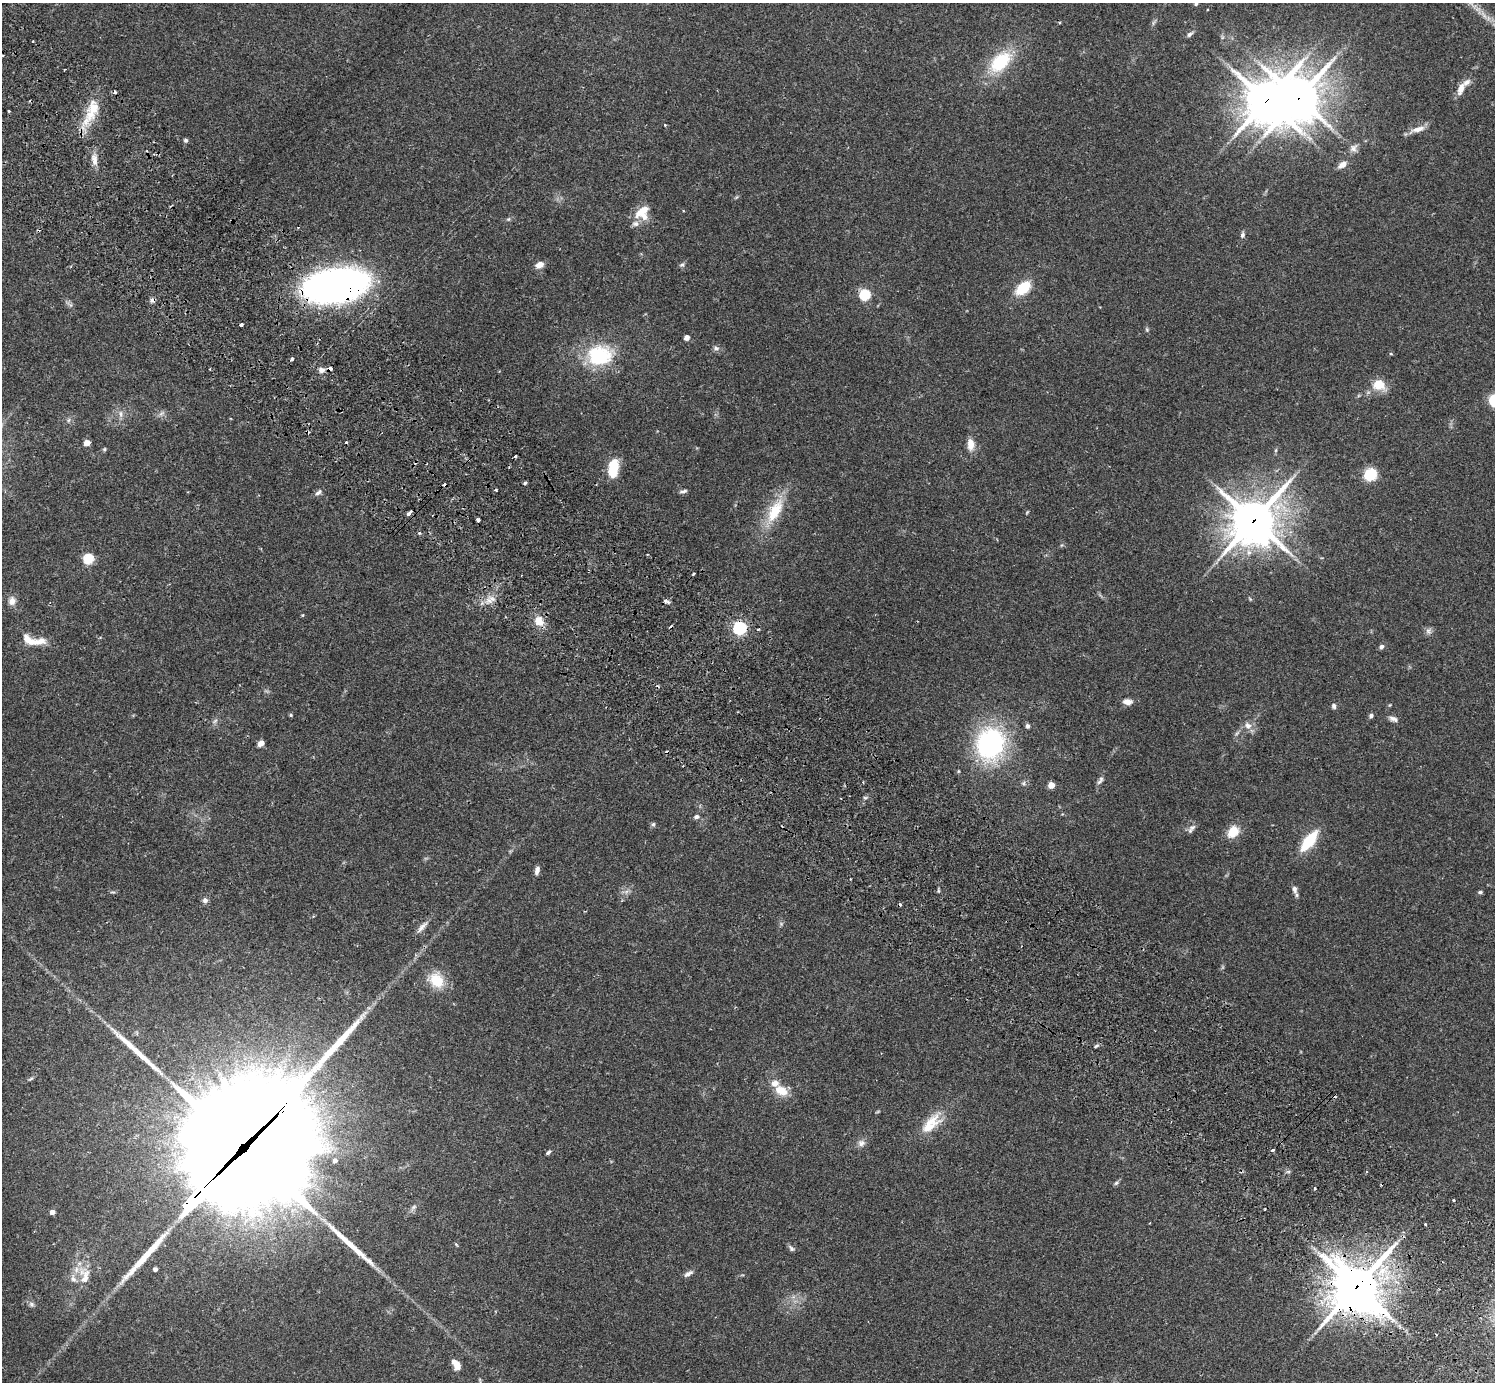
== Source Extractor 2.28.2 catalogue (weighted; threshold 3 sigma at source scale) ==
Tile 11 of 4 x 4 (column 3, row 3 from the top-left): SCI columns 3031-4523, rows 1726-3105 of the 6059 x 6068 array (HDU 1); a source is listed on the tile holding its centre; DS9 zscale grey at full resolution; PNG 1497 x 1384 px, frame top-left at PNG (2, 3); no overlay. Shown black and unused: <1% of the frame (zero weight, under 2 of 3 exposures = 3% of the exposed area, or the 3 px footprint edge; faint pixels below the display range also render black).
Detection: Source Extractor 2.28.2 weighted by HDU 2 'WHT'; one run over the whole footprint, this tile lists its part. Background 0.111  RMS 0.0067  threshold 0.0302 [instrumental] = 3 sigma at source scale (4.5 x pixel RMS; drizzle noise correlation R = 1.50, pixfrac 1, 0.05/0.05 arcsec/px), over >= 5 px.
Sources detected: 147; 2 too faint to see at this stretch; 2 inside a brighter object's white glare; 18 cosmic-ray / hot-pixel residue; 3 long thin detections or spike segments (spike, bleed or trail) — not listed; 7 inside a brighter listed object's ellipse — not listed separately; the other 115 listed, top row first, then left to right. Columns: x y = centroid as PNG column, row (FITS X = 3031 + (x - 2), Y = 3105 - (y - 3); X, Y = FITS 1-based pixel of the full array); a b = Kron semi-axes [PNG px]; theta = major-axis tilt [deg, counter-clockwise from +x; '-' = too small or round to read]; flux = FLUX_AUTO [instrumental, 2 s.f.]
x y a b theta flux
1196 4 4 4 - 0.96
1484 15 13 3 -58 2.7
1190 34 9 6 39 1.9
1000 62 28 17 44 35
1461 88 16 7 69 5.9
1298 98 17 14 76 1800
1267 101 17 14 83 1900
93 108 19 16 50 14
9 111 3 2 - 1.2
665 125 4 3 - 0.56
1418 129 22 7 18 5.6
186 140 5 4 - 1.3
1353 148 12 9 55 3.3
94 160 16 8 -83 5
1342 165 12 7 32 3.9
683 211 3 3 - 0.69
642 213 20 16 57 12
508 219 5 5 - 0.97
1243 235 8 5 82 1.7
540 265 10 7 26 4.8
682 265 7 6 - 1.5
335 285 57 28 9 340
1023 288 17 10 41 20
865 295 6 5 - 59
70 305 11 5 -44 1.9
241 324 4 3 - 3.7
1147 329 7 5 -70 0.98
687 337 4 4 - 4.6
716 348 9 5 -14 1.9
1391 354 5 3 - 0.57
599 356 13 10 13 72
292 359 3 3 - 2.3
330 369 4 3 - 13
321 370 9 7 0 2.8
1379 385 13 10 -18 14
121 414 11 6 -85 2.9
69 420 7 4 88 1.2
87 443 5 4 - 7.7
970 444 15 8 -88 6.4
104 449 6 5 - 0.91
1276 450 6 4 71 0.89
613 468 21 11 82 16
1370 474 12 11 - 21
525 483 3 3 - 1.5
683 491 10 4 11 1.6
318 492 11 6 40 2.2
775 511 36 15 61 24
409 513 5 3 - 7.7
478 520 4 3 - 3.3
1254 520 19 16 45 1800
419 533 5 3 - 0.78
1062 545 6 4 70 0.79
88 559 6 5 - 44
694 573 3 3 - 1.5
1250 599 6 4 -56 0.71
12 601 11 9 81 4.4
489 601 9 7 -43 4.2
666 601 6 4 -24 2.8
302 615 5 3 - 0.58
539 621 14 12 -58 8.2
740 628 6 5 - 130
1429 631 10 8 76 2.3
31 641 37 8 2 11
1381 646 6 5 - 1.9
1127 702 12 7 -4 3.8
1390 705 5 3 - 0.6
1334 706 7 5 -76 1.7
291 715 4 4 - 0.76
1371 716 6 5 - 1.7
1393 719 12 6 -22 2.7
215 721 10 3 40 1.1
1248 725 11 9 -35 4.2
1028 726 5 5 - 1.7
1237 733 8 4 45 1.3
261 743 5 4 - 5.9
990 744 28 24 74 110
1100 780 14 5 57 2.3
1051 785 5 4 - 11
865 798 6 4 -1 0.98
696 817 8 6 14 1.9
653 824 6 5 - 1.2
1192 827 10 8 26 2.7
1233 832 11 8 48 14
1309 841 24 9 52 26
537 870 9 5 75 2.9
1295 889 11 6 -81 2.9
626 892 7 4 19 1.8
1480 892 6 4 2 1.1
205 900 7 7 - 2.2
781 924 6 6 - 1.2
422 927 19 6 49 3.9
436 980 19 15 -47 17
1096 1046 7 4 31 1.1
30 1079 8 4 27 1.2
781 1090 14 10 -27 12
931 1124 34 16 45 17
861 1143 11 9 23 3.4
1273 1150 3 3 - 2.1
247 1151 74 48 39 20000
548 1152 8 4 42 1.3
335 1161 6 5 - 1.8
1116 1183 6 6 - 1.2
1453 1200 3 2 - 0.55
413 1207 9 5 27 1.7
52 1212 4 4 - 3.8
1425 1224 3 2 - 0.64
456 1244 6 3 -45 0.68
791 1248 10 5 -49 1.6
155 1269 4 4 - 1.8
688 1274 13 6 30 2.6
84 1275 30 15 -82 15
1356 1287 19 18 - 2100
31 1304 8 7 - 1.9
457 1367 11 7 70 3.8
480 1380 8 3 -77 0.81
Overlapping masked pixels (flux is a lower limit): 8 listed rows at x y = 1298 98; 1267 101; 335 285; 330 369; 1254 520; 740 628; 247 1151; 1356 1287